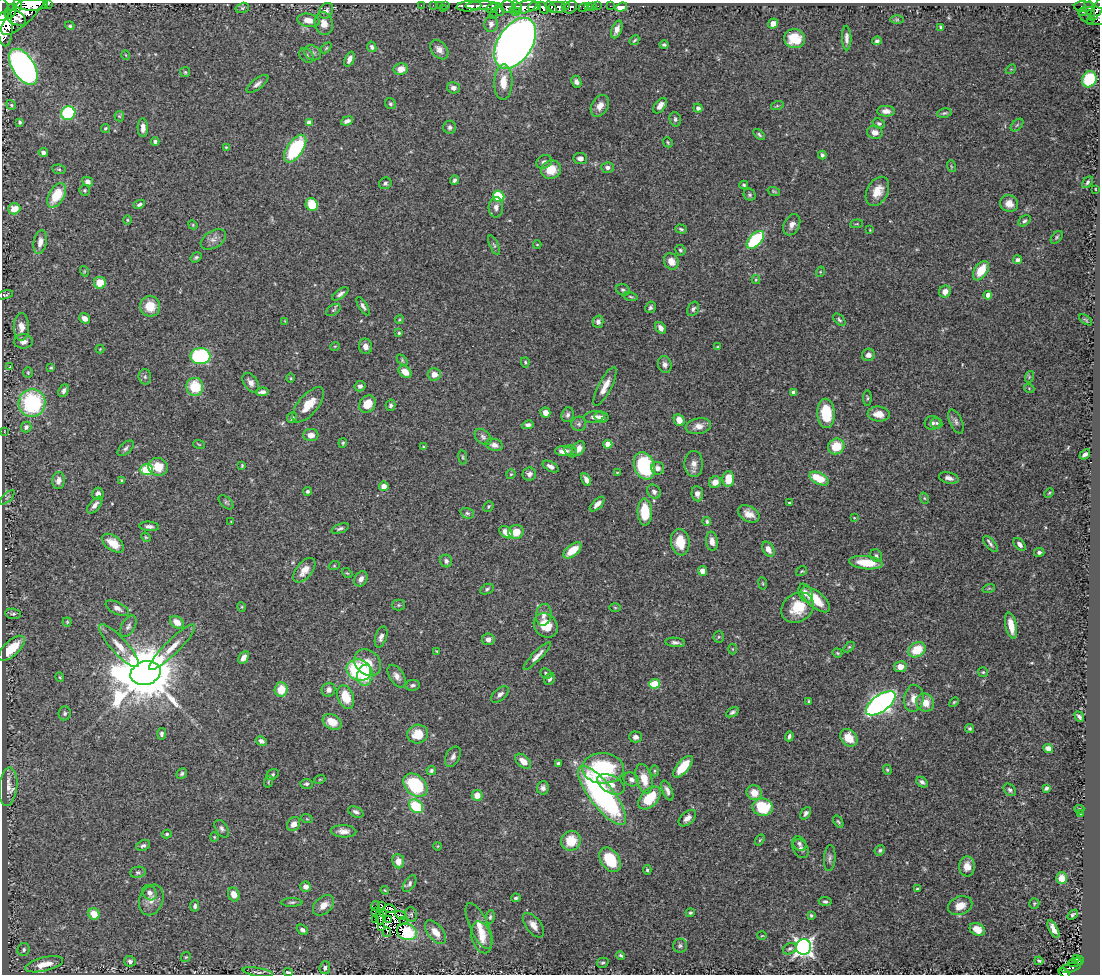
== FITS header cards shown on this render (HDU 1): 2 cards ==
NAXIS1  =                 1098
NAXIS2  =                  972

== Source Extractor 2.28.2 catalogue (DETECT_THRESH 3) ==
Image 1098 x 972 px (HDU 1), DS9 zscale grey, 1 PNG px = 1 image px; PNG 1102 x 976 px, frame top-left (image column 1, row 972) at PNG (2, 3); each listed source drawn as its Kron ellipse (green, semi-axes under 4 px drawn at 4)
Background 0.462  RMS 0.023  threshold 0.0687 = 3 sigma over >= 5 px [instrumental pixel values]
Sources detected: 467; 6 with non-positive FLUX_AUTO (blend fragments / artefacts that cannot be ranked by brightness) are neither listed nor drawn; the other 461 listed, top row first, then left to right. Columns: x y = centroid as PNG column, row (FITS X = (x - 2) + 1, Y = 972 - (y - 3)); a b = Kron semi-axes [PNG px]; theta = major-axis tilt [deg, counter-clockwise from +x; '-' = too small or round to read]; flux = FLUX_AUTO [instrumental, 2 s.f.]
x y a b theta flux
48 4 3 2 - 53
17 5 6 4 84 610
32 5 15 5 2 1500
421 5 2 2 - 7.5
433 5 2 2 - 8
439 5 2 2 - 8.4
446 5 3 3 - 37
469 6 12 5 4 760
482 6 16 4 2 900
534 6 6 3 8 65
565 6 2 2 - 16
589 6 3 3 - 30
593 6 2 2 - 7.4
598 6 2 2 - 9.2
610 6 2 2 - 5.5
1084 6 10 5 -3 110
508 7 7 6 - 180
517 7 6 4 -57 170
524 7 13 6 17 420
551 7 6 4 -45 260
558 7 8 5 0 140
570 7 7 5 39 240
621 7 6 4 19 19
242 8 7 5 15 2.5
492 8 6 4 21 220
543 8 7 4 -58 320
583 8 5 4 - 31
1090 8 10 4 -71 180
1098 8 14 4 59 260
443 9 3 3 - 41
499 10 6 4 -82 200
11 11 8 5 67 560
326 11 8 6 61 6.4
515 11 5 2 - 81
24 12 30 10 46 1700
1083 12 4 3 - 39
493 15 2 2 - 36
3 16 5 4 - 540
1095 16 16 9 -7 320
15 18 11 6 -27 1000
308 20 11 6 -10 16
897 20 7 4 0 2.5
4 22 24 8 -85 2300
1090 22 3 3 - 13
773 23 5 5 - 12
324 24 11 9 -78 14
491 24 8 6 81 7.9
70 26 5 4 - 2.8
941 27 4 3 - 2.4
617 29 9 5 69 10
847 38 12 5 -88 7
794 39 10 9 - 36
634 40 5 3 - 2.1
877 41 4 3 - 3
515 43 28 17 58 1600
664 45 4 3 - 2.6
372 47 5 4 - 3.9
326 48 6 4 45 1.9
439 49 11 7 -50 9.1
313 53 9 7 -31 5.3
126 55 5 3 - 1.2
306 55 8 6 -48 4
349 59 8 4 66 7.6
23 67 20 11 -58 640
401 69 7 6 - 16
1011 69 5 4 - 1.9
185 72 5 5 - 2.3
1089 79 8 7 - 52
503 82 18 9 88 25
576 82 6 4 -66 4.6
257 84 13 5 37 6
453 88 6 5 - 6.6
391 104 6 5 - 2.8
11 105 5 4 - 2
600 106 12 8 59 13
660 106 9 5 52 8.8
777 106 6 4 18 2
698 108 4 4 - 3.9
886 111 9 5 -2 8.7
68 113 7 6 - 120
944 113 7 4 11 2.7
119 116 5 5 - 1.9
675 119 7 5 -75 3.5
347 121 6 4 20 5.2
20 122 4 3 - 3.2
309 123 4 4 - 14
879 124 6 5 - 3.2
1017 125 7 4 45 3.1
450 127 6 6 - 4.4
105 128 5 4 - 2.3
143 128 9 5 -89 10
875 132 8 6 -14 9.6
759 135 7 4 -39 2.7
155 142 4 4 - 3.3
668 142 5 4 - 2
226 147 4 4 - 1.4
295 149 16 8 56 130
43 152 5 4 - 4.2
822 155 4 3 - 3.3
580 158 7 5 -8 7.5
544 162 8 6 24 5.6
951 166 6 3 -71 1.6
608 167 6 5 - 4.8
59 169 7 4 -8 2.4
551 170 10 9 - 26
454 180 4 4 - 3.5
88 182 5 4 - 5.7
1088 182 6 4 51 2.9
385 183 6 5 - 3.7
744 185 4 3 - 2.2
1095 189 3 2 - 0.94
85 190 6 5 - 2.4
774 191 6 3 -19 1.9
877 191 15 10 61 21
57 195 13 8 59 44
750 195 6 5 - 2.8
499 196 6 5 - 52
139 204 6 4 26 3.8
312 204 6 6 - 46
1009 204 9 8 - 14
496 207 10 7 87 7.8
14 209 6 5 - 20
127 220 4 3 - 1.5
1024 221 7 4 37 3.1
857 224 6 3 6 1.3
193 225 5 3 - 1.5
792 225 11 7 63 9.4
681 229 6 3 -16 2.5
870 230 4 3 - 1.2
1057 237 7 4 50 2.4
213 239 14 8 31 8.9
755 240 11 6 45 120
40 242 12 6 78 10
494 245 10 4 -66 3.3
537 245 4 3 - 0.97
680 250 5 5 - 2.8
196 257 6 4 36 2.6
1018 260 4 4 - 5.9
671 261 8 7 - 14
84 271 5 3 - 1.4
981 271 11 6 56 35
820 272 5 3 - 1.7
756 280 4 4 - 1.5
100 283 6 6 - 28
623 290 7 5 -24 3.4
945 292 6 5 - 11
340 294 9 4 34 5.1
5 295 8 4 14 2.3
988 295 4 4 - 17
630 297 7 3 -10 2.2
150 306 10 10 - 28
363 306 10 4 -59 5
650 307 6 5 - 3.4
693 309 7 5 62 3.7
333 310 8 5 35 2.7
85 318 6 5 - 9.5
399 320 4 3 - 1.5
839 320 7 4 -45 3.1
1086 320 7 3 -36 2
285 321 3 3 - 1.2
598 322 6 5 - 4.5
21 327 14 7 89 14
661 328 6 4 -55 8.7
399 333 3 3 - 2
23 341 9 7 -1 7
335 346 5 3 - 1.2
365 346 8 6 -75 9.3
718 347 4 3 - 1.8
100 349 4 4 - 1.3
868 355 6 6 - 6.2
200 356 10 8 1 170
402 360 6 4 -47 2.1
525 362 5 4 - 2.1
665 364 8 6 -72 5.9
9 367 4 2 - 1.1
51 368 4 3 - 1.7
405 372 7 5 -42 16
28 373 5 4 - 1.9
434 374 6 6 - 13
145 377 7 6 - 3.5
1029 377 6 3 72 1.9
291 378 5 3 - 1.4
251 383 11 7 -57 7.8
360 386 5 5 - 5
605 386 21 6 63 18
195 387 9 8 - 47
1029 388 5 3 - 1.6
64 391 7 4 66 4.8
262 392 6 4 7 5.3
793 392 4 4 - 4.3
867 398 8 3 -90 2.2
32 403 14 13 - 140
367 404 9 7 53 21
308 405 21 10 50 27
390 405 5 5 - 3.4
545 412 5 5 - 11
826 413 15 8 -87 61
879 414 11 7 -6 19
568 415 7 6 - 4.5
594 417 10 5 8 7.7
601 417 7 5 -11 6
292 418 5 5 - 4.1
679 420 6 5 - 11
956 421 13 6 -66 5.5
933 423 8 7 - 5
936 423 6 5 - 3
579 424 7 7 - 4
528 425 6 4 11 4.4
698 426 13 8 10 12
26 427 5 5 - 5.3
4 432 3 3 - 1.6
311 435 7 6 - 11
483 437 9 6 -42 4.8
343 443 5 4 - 2
199 444 6 3 -19 1.4
608 444 4 4 - 26
494 445 9 6 -15 7.8
836 446 8 7 - 37
424 447 3 3 - 1.9
126 448 9 5 43 4.3
579 449 8 5 58 9.4
564 451 9 5 -1 12
571 451 7 5 -42 3.7
1085 454 6 3 40 5.1
463 457 7 3 -82 2.2
694 464 13 9 89 10
242 465 4 3 - 1.7
551 466 8 5 -28 6.8
644 466 14 10 -70 130
158 467 10 8 -21 27
658 468 6 6 - 8.3
146 470 6 5 - 77
617 472 4 2 - 1.2
511 474 5 4 - 1.7
529 474 6 6 - 6.4
949 478 10 5 -13 7.2
728 479 8 5 89 25
819 479 10 5 -26 40
58 480 9 6 82 8.3
122 480 3 3 - 2.1
586 480 7 4 -65 6.8
715 482 6 5 - 11
384 486 5 4 - 11
308 491 4 4 - 2.9
654 492 8 6 -50 5.8
1049 493 5 3 - 1.7
98 494 6 5 - 7.4
697 494 7 5 -82 7.2
7 497 9 2 45 1.9
924 498 6 3 -70 1.9
226 502 9 5 -43 3
789 503 3 2 - 1.4
597 504 9 4 45 7.9
95 505 10 5 49 7
488 506 5 4 - 2
645 512 13 7 -89 52
467 513 7 5 -15 3.1
749 514 11 7 -30 14
854 518 3 2 - 0.98
707 521 5 4 - 2.8
231 522 4 3 - 1.4
149 526 10 4 -5 5.3
340 528 9 4 20 3.7
506 532 7 5 -41 13
516 532 8 7 - 21
146 537 5 4 - 1.9
712 541 9 6 -83 9.3
680 542 13 9 -82 32
113 543 12 7 -36 22
991 544 9 5 -49 4.4
1020 544 7 5 -48 5.9
768 549 8 5 -60 11
572 550 10 5 38 27
1039 552 5 4 - 4.4
876 556 7 5 -55 3.4
446 561 6 6 - 4.4
866 563 17 6 -6 37
334 566 6 3 18 1.6
304 570 14 8 51 18
702 571 5 4 - 9.1
802 571 6 4 33 1.8
347 573 6 3 -42 1.6
361 579 8 6 57 7.7
763 583 6 3 -81 1.6
989 588 6 4 19 1.9
487 589 7 5 25 3.1
805 593 10 6 -67 9.4
816 599 17 8 -41 38
398 605 6 5 - 2.8
242 607 5 3 - 1.3
117 608 13 6 -27 7.6
615 608 5 3 - 1.5
798 608 17 14 35 40
13 614 8 5 -6 3.9
544 615 11 7 82 9.1
67 622 4 4 - 1.8
177 622 7 5 -35 17
546 625 13 11 -46 32
128 626 12 6 60 5.6
1011 626 14 5 -78 23
381 637 11 5 72 7.1
719 637 5 5 - 2.1
488 639 6 6 - 7.1
675 642 10 4 -6 4.5
119 646 28 8 -48 23
172 647 31 7 44 23
849 647 6 4 44 1.9
12 648 16 7 43 41
732 649 5 3 - 1.4
917 650 9 7 30 40
437 651 4 3 - 1.3
837 653 5 4 - 1.8
537 656 19 4 46 9.4
244 658 7 5 59 9.5
368 663 15 11 -43 28
900 667 6 5 - 13
359 670 12 10 -20 150
983 672 5 5 - 2.1
146 673 15 11 16 13000
546 673 6 5 - 3.5
365 675 10 7 83 37
397 676 13 7 -57 8.8
60 677 5 3 - 1.5
550 679 6 5 - 3.6
655 684 5 4 - 56
413 685 7 5 11 3.8
281 690 7 6 - 30
329 690 7 6 - 6.6
500 694 10 6 40 6.7
346 697 12 8 -68 39
914 698 14 10 83 17
809 701 4 3 - 1.7
925 702 9 8 - 22
954 702 6 3 44 1.9
881 703 17 8 36 680
732 712 7 4 30 3.4
65 713 7 6 - 3.6
1079 717 5 3 - 4
332 722 10 7 -28 23
970 729 5 4 - 2.8
162 734 6 4 86 3.7
418 734 10 9 - 32
789 736 5 3 - 3.9
635 737 6 5 - 6.5
849 738 10 7 -51 25
261 741 6 4 -27 4.8
1048 749 5 4 - 10
453 757 11 7 62 6.5
523 761 9 5 -42 14
558 763 4 4 - 2.3
683 767 13 6 49 35
603 768 21 15 -3 140
431 770 5 4 - 3.5
887 770 5 4 - 1.8
654 771 5 3 - 2
182 774 6 5 - 3.1
272 775 6 5 - 3.1
320 779 5 3 - 1.4
631 779 8 6 -31 5.6
644 779 15 8 -74 25
268 782 6 3 72 1.7
922 782 6 4 -41 4.5
306 784 6 5 - 3
611 784 15 8 -27 15
415 785 13 9 -42 100
8 787 19 9 84 16
543 788 6 6 - 5.5
1046 788 4 3 - 3.7
1010 790 7 5 -48 3.6
667 791 10 5 -68 6.4
754 793 8 7 - 20
477 795 5 5 - 18
602 795 36 12 -53 360
650 798 14 8 45 52
416 806 8 6 -40 70
763 807 10 8 -8 61
1079 809 5 4 - 2.3
356 812 8 5 -27 4.7
806 813 7 4 55 5
1081 814 4 4 - 2.5
687 818 10 6 40 8.9
307 819 6 3 -18 1.6
838 822 7 3 -58 2.2
294 824 7 6 - 11
222 829 9 6 -58 4.4
344 831 13 6 -3 9.7
167 834 5 4 - 2.3
214 837 4 4 - 1.5
760 840 6 4 59 2.1
571 841 10 9 - 33
799 844 8 6 -47 4.3
143 846 7 5 22 3.9
438 846 4 2 - 0.98
801 849 10 7 -60 6.1
880 850 5 4 - 2.8
830 858 13 5 86 4.9
610 860 13 9 -55 57
398 861 7 6 - 14
967 866 10 8 90 15
647 870 5 4 - 2.3
138 872 8 5 7 3.5
1062 878 6 5 - 18
409 884 9 5 57 3.8
306 887 5 5 - 7.9
917 889 3 3 - 2.4
385 890 4 3 - 1.5
150 893 8 6 -51 6
234 894 7 5 -68 16
516 898 5 3 - 2.3
151 900 16 11 68 14
825 901 6 4 -7 3.1
292 902 11 3 0 3
1034 903 5 5 - 1.9
323 905 12 8 42 16
382 905 2 2 - 0.65
195 906 5 4 - 3.5
375 906 5 2 - 1.4
960 906 12 9 22 18
390 909 6 2 -13 3
375 911 4 2 - 0.28
690 913 5 4 - 2.6
94 914 6 5 - 28
383 914 2 2 - 0.59
411 914 7 5 -75 2.9
401 915 5 3 - 2.5
811 915 3 3 - 2
1073 915 6 3 39 2.8
380 917 7 2 -89 1.7
490 917 7 4 80 2.6
376 920 2 2 - 1.4
389 920 3 2 - 1.6
403 921 4 2 - 2.1
533 925 14 7 -52 12
479 926 25 9 -65 19
381 927 4 2 - 1.3
977 929 8 6 -30 18
1053 929 10 4 -62 11
302 930 6 4 -36 5.3
387 932 5 2 - 0.77
407 932 10 8 -24 60
436 932 14 7 -51 17
762 936 5 3 - 1.3
482 937 16 10 -73 17
680 946 7 7 - 4.3
804 947 8 7 - 670
790 949 7 5 27 3.6
24 950 6 6 - 3.6
621 955 4 3 - 2.4
186 957 5 4 - 2
1077 959 3 3 - 21
1079 960 4 3 - 15
130 961 6 5 - 5.3
1039 961 4 3 - 2.4
1075 962 7 3 13 25
603 963 6 5 - 2.7
44 964 19 6 14 25
325 968 6 5 - 4.5
1070 968 10 4 12 68
258 972 15 3 -9 3.8
288 972 4 3 - 5.5
1064 972 6 3 -31 30
At the frame edge (FLAGS 8, measured only in part): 8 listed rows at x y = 48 4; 17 5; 32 5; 1098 8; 3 16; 4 22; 288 972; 1064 972
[6 non-positive-flux detections neither listed nor drawn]